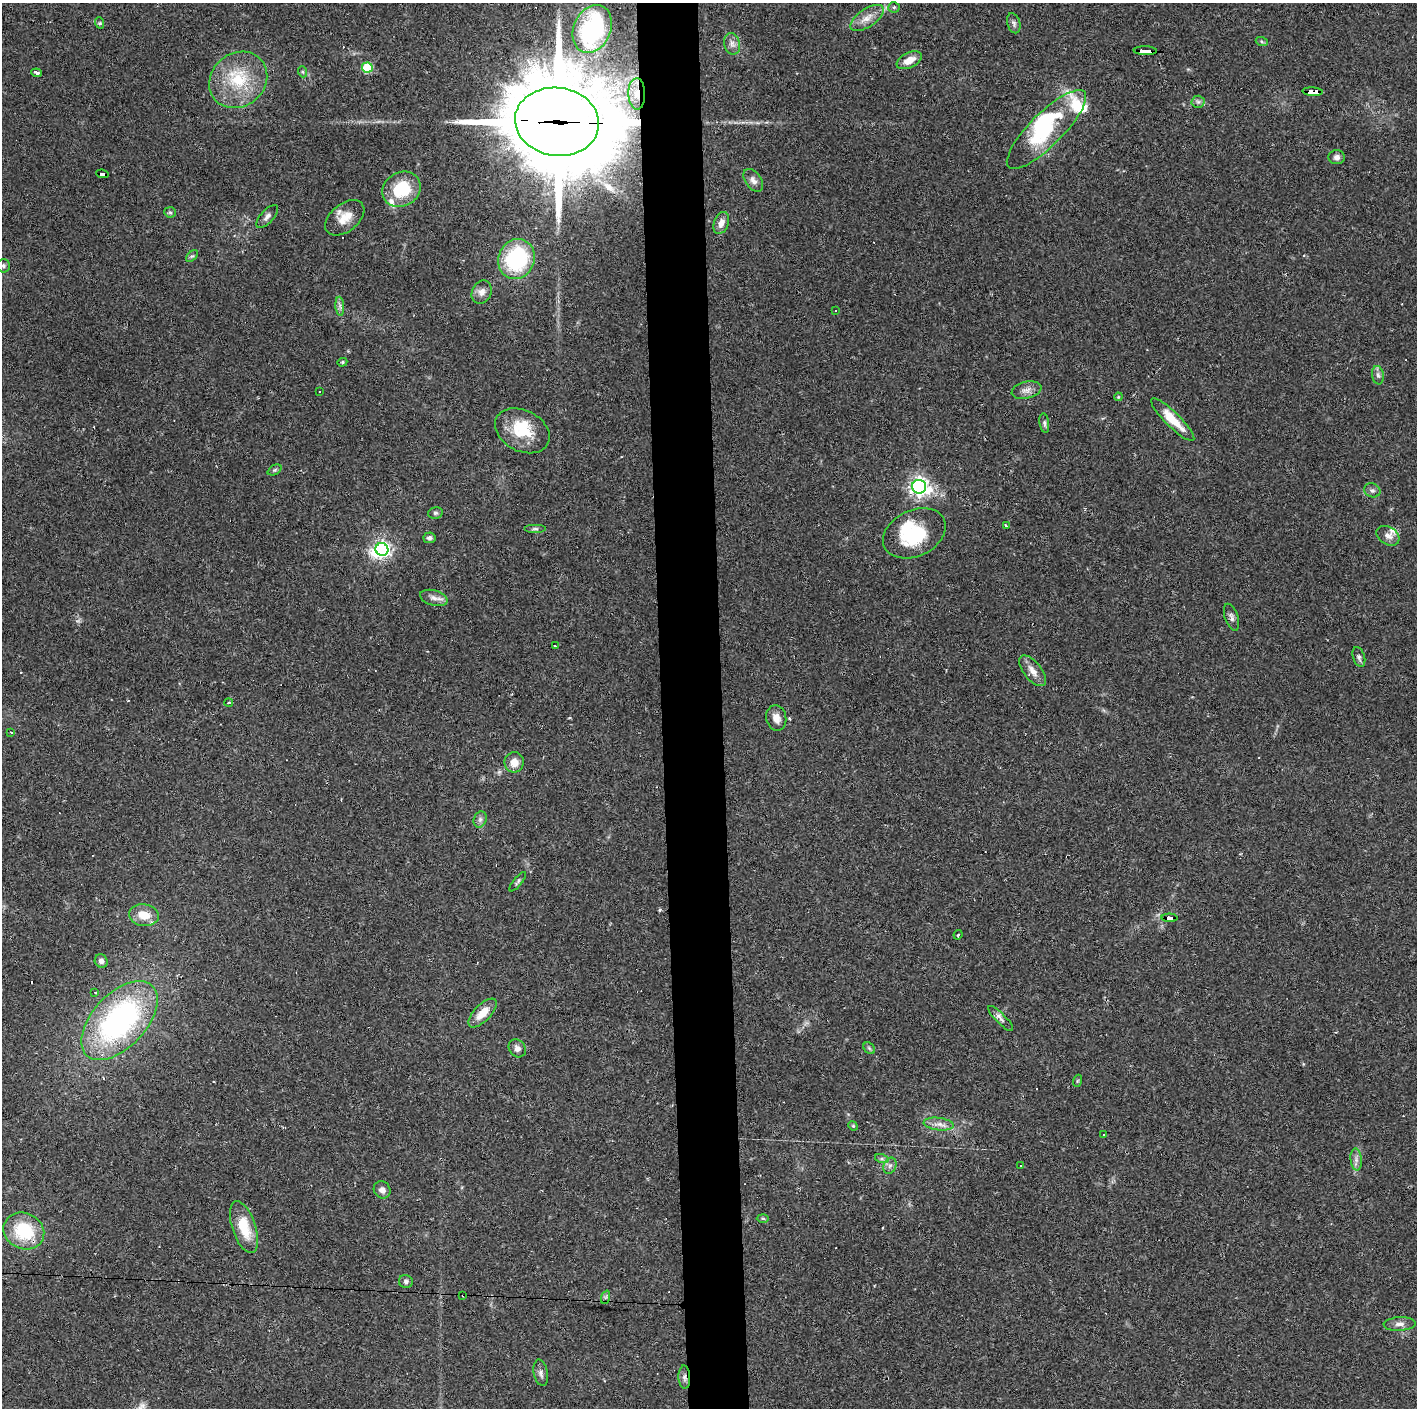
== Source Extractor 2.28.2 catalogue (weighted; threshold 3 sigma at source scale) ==
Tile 5 of 3 x 3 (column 2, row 2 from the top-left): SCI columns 1415-2829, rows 1407-2812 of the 4243 x 4220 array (HDU 1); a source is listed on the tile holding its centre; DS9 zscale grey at full resolution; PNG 1419 x 1410 px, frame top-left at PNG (2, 3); each listed source drawn as its Kron ellipse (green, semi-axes under 4 px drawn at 4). Shown black and unused: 4% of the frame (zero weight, under 2 of 3 exposures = <1% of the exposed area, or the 3 px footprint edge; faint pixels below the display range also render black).
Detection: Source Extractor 2.28.2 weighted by HDU 2 'WHT'; one run over the whole footprint, this tile lists its part. Background 0.0866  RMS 0.0065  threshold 0.0292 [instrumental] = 3 sigma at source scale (4.5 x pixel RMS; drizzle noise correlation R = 1.50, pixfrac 1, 0.05/0.05 arcsec/px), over >= 5 px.
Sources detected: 105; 3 inside a brighter object's white glare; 7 cosmic-ray / hot-pixel residue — neither listed nor drawn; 6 inside a brighter listed object's ellipse — not listed separately; the other 89 listed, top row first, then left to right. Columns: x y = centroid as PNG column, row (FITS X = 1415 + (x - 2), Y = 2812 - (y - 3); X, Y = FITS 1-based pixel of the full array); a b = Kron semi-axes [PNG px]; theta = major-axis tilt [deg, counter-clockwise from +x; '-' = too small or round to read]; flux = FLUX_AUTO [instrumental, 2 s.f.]
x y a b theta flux
894 7 5 5 - 0.98
867 18 19 9 34 6.7
100 23 6 3 -72 0.78
1014 23 10 6 -73 2
592 29 25 18 66 88
1262 42 6 4 -20 0.93
732 44 11 8 -77 3.3
1145 51 12 3 -2 150
909 60 13 7 26 7.4
367 68 5 5 - 34
303 72 6 3 -71 0.83
37 73 5 3 - 7.9
238 80 30 26 40 33
1313 92 10 4 -3 110
637 94 16 8 -88 6.7
1198 102 6 6 - 1.8
557 122 42 34 -7 11000
1046 129 53 16 45 45
1337 157 8 7 - 2.7
102 174 6 4 -6 51
753 180 13 8 -54 3.3
402 189 20 17 30 27
170 212 6 5 - 1.1
267 216 14 6 48 2.7
345 218 22 14 39 11
721 223 11 7 70 4
192 256 7 4 42 1.1
516 259 20 18 68 59
3 266 6 6 - 1.6
482 292 12 9 63 4.1
340 306 9 4 -85 1.7
835 310 2 2 - 0.62
342 362 5 4 - 0.93
1378 375 9 6 -81 2
1026 390 15 8 13 4.2
319 392 2 2 - 0.54
1118 397 4 3 - 0.59
1173 420 29 7 -45 15
1044 423 10 4 -82 1.5
522 431 29 20 -27 23
275 470 7 5 26 1.1
919 487 7 7 - 330
1372 490 8 6 -22 2
435 513 7 5 14 1.3
1006 526 4 3 - 1.7
535 529 11 4 0 1.4
914 533 33 23 25 39
1388 536 12 9 -32 4.1
429 538 6 5 - 1.7
382 549 6 6 - 210
434 598 14 7 -16 3.9
1232 617 14 6 -70 2.5
555 646 3 2 - 0.59
1359 657 10 6 -72 2.2
1033 671 18 8 -52 5.7
229 702 4 2 - 0.92
776 718 13 10 -77 5.4
11 733 3 2 - 1.2
514 762 10 9 - 6.4
480 819 8 6 70 2
518 882 12 3 51 1.3
144 915 15 11 -8 10
1170 918 8 4 -2 150
958 935 5 3 - 1.3
101 961 7 6 - 2.1
95 992 3 2 - 0.7
483 1013 18 8 46 9.3
1001 1018 17 5 -45 2.6
119 1021 48 27 47 140
517 1048 9 8 - 3.2
869 1048 6 5 - 1.1
1077 1081 6 4 71 0.79
939 1124 15 6 -6 4.1
853 1126 5 4 - 0.7
1104 1135 2 2 - 0.52
882 1159 7 4 -18 1.4
1356 1159 11 5 -84 2.9
890 1166 8 6 68 2.2
1020 1166 3 3 - 4.7
382 1190 9 8 - 3.2
763 1218 6 4 -2 0.91
244 1227 27 11 -72 18
24 1231 21 18 -26 35
406 1281 7 6 - 1.6
463 1295 3 2 - 1.4
606 1297 7 4 71 1.2
1400 1324 16 7 3 3.7
541 1373 13 7 -78 2.6
684 1377 11 6 -88 2.6
Overlapping masked pixels (flux is a lower limit): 8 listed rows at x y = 1145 51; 1313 92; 637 94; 557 122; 102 174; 1170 918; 463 1295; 684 1377